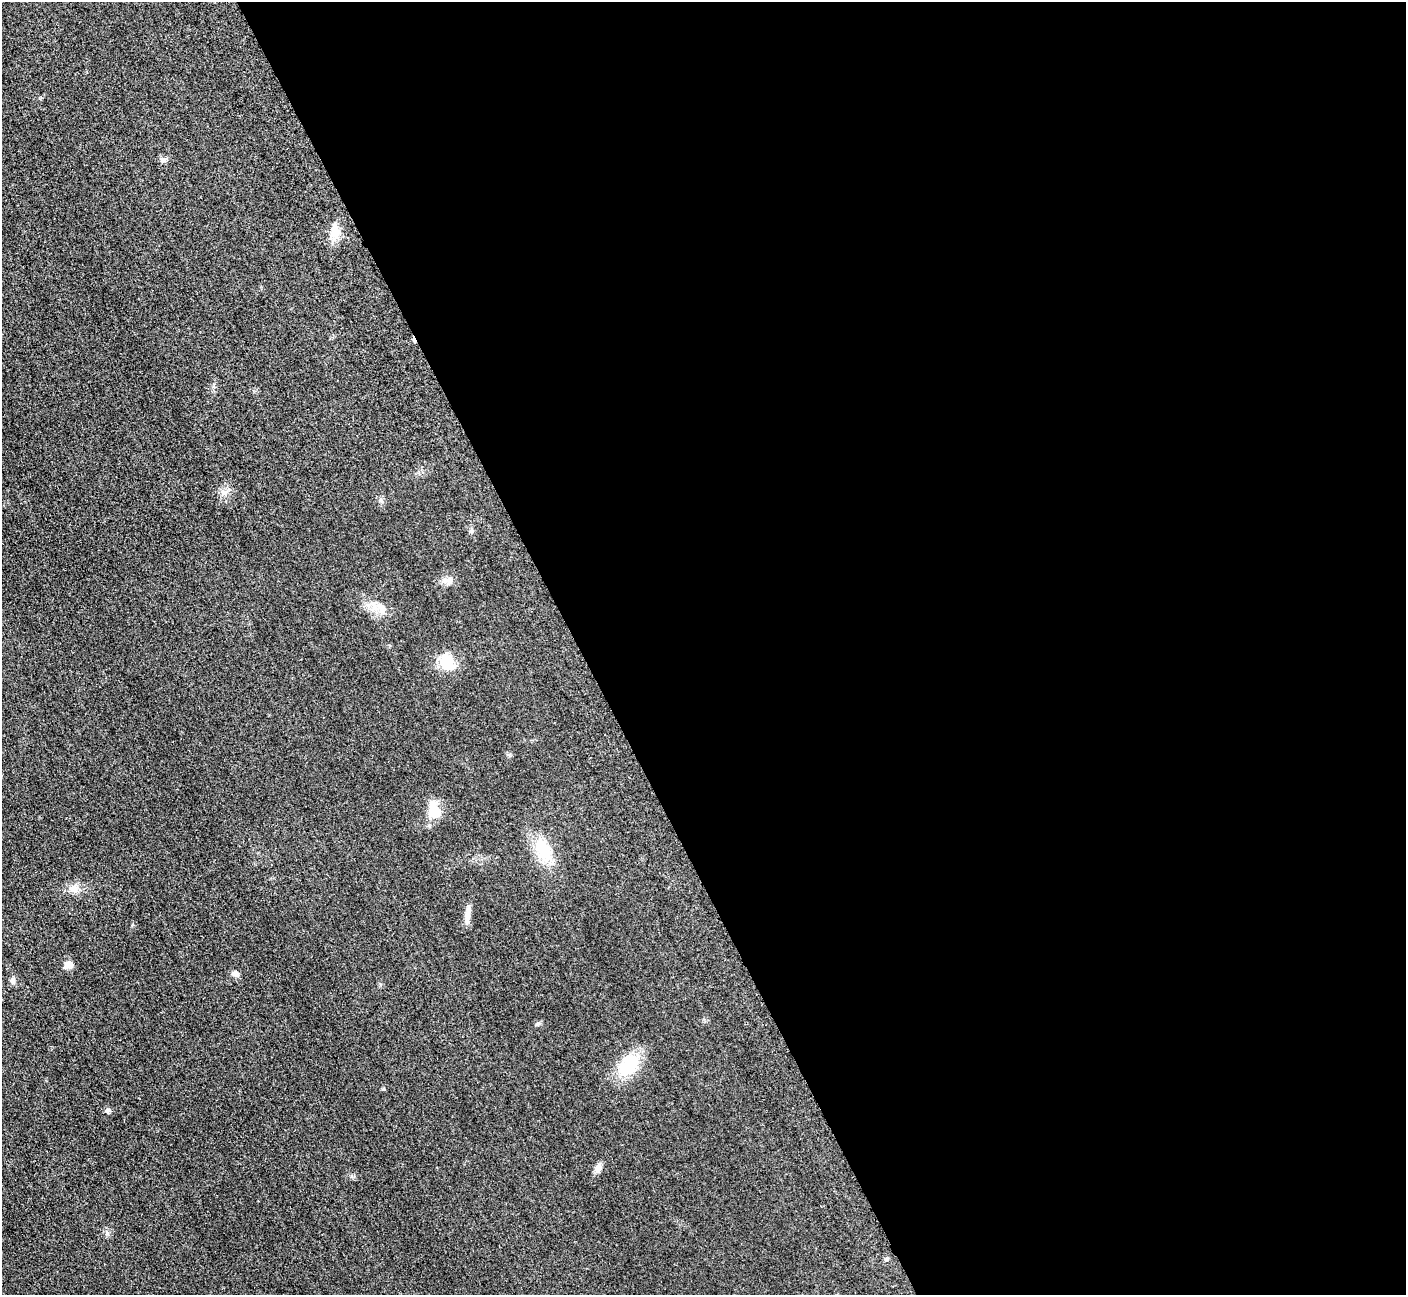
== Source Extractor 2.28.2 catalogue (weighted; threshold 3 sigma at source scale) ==
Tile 8 of 4 x 4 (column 4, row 2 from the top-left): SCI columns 4274-5677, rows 2779-4071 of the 5699 x 5664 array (HDU 1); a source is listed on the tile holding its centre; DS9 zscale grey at full resolution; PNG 1408 x 1297 px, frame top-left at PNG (2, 2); no overlay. Shown black and unused: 59% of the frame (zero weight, under 3 of 5 exposures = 4% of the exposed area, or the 3 px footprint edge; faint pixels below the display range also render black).
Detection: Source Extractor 2.28.2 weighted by HDU 2 'WHT'; one run over the whole footprint, this tile lists its part. Background 0.0195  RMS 0.0051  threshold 0.0228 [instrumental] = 3 sigma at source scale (4.5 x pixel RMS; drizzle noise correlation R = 1.50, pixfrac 1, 0.05/0.05 arcsec/px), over >= 5 px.
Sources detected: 17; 1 cosmic-ray / hot-pixel residue — not listed; the other 16 listed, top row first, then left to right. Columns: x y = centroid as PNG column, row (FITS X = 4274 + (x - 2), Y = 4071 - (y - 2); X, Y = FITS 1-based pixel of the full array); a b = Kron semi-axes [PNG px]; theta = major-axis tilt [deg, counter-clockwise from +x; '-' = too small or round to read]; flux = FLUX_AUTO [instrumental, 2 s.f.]
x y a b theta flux
163 160 9 7 27 1.6
335 232 18 12 -84 6.4
471 530 7 5 68 1
447 581 15 8 -12 3
381 609 17 9 -68 4.7
447 662 23 18 -73 11
434 810 20 14 -74 11
543 849 28 16 -58 18
73 889 13 10 -11 4
468 915 28 6 84 3.8
68 965 10 8 0 3.4
236 974 8 7 - 1.8
13 981 10 5 -86 1.4
628 1066 26 16 45 22
108 1111 7 6 - 1.4
598 1167 11 8 70 2.8
Unlisted compact peaks at least as high as the median listed source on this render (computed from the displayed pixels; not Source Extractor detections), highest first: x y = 107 1233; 225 492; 538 1023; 380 500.